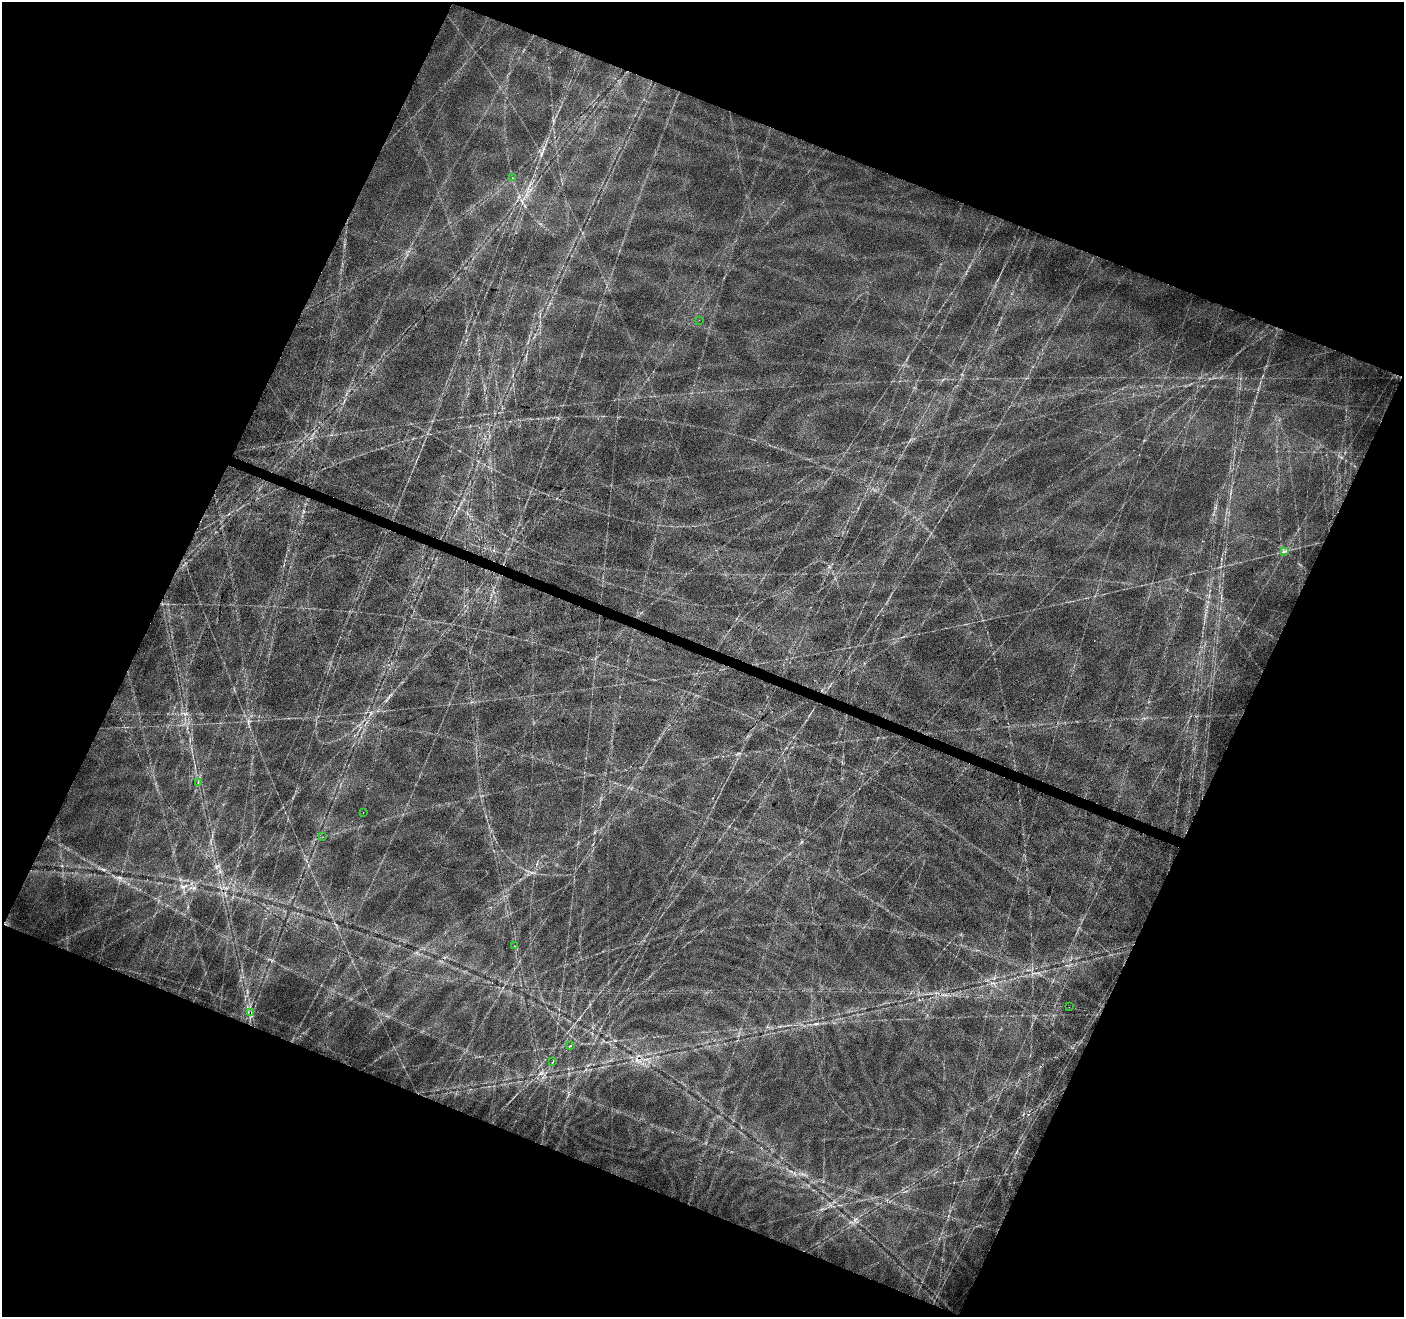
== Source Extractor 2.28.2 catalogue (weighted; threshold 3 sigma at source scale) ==
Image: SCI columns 1-5608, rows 208-5466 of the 5616 x 5739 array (HDU 1 of 3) = the unmasked area's bounding box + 8 px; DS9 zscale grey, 4 x 4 block average (1 PNG px = mean of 4 x 4 image px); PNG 1406 x 1319 px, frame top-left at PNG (2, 2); each listed source drawn as its Kron ellipse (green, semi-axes under 4 px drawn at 4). Shown black and unused: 43% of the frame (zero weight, under 3 of 4 exposures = <1% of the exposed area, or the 3 px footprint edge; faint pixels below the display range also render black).
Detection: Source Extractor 2.28.2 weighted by HDU 2 'WHT'. Background 0.0287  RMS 0.0044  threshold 0.0196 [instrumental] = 3 sigma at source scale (4.5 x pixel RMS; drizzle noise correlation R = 1.50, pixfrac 1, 0.0396/0.0396 arcsec/px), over >= 5 px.
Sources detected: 12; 1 cosmic-ray / hot-pixel residue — neither listed nor drawn; the other 11 listed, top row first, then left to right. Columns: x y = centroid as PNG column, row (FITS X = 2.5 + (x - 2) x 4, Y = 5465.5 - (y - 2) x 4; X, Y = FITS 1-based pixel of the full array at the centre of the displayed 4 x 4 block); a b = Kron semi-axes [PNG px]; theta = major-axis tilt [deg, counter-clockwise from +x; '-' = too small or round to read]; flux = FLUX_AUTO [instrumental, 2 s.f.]
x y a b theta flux
512 178 2 2 - 0.83
699 320 2 2 - 0.33
1284 551 2 2 - 1.3
198 783 3 2 - 1.3
363 812 2 2 - 0.62
322 837 2 2 - 0.66
515 946 2 2 - 0.62
1069 1007 2 2 - 0.35
251 1013 2 2 - 1.6
571 1046 3 2 - 0.81
553 1062 2 2 - 0.77
Overlapping masked pixels (flux is a lower limit): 1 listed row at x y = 251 1013
Diffuse or blended objects may show on this block-average render without a row.